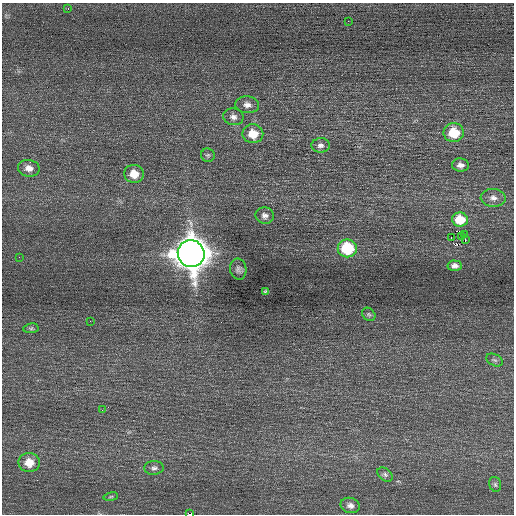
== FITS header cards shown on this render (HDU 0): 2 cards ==
NAXIS1  =                  512 / Axis length
NAXIS2  =                  512 / Axis length

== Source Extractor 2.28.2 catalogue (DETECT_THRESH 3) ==
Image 512 x 512 px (HDU 0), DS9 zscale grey, 1 PNG px = 1 image px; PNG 516 x 516 px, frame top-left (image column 1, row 512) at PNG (2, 3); each listed source drawn as its Kron ellipse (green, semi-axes under 4 px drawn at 4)
Background 0.199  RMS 0.67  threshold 2.02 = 3 sigma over >= 5 px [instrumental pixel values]
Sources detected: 36; all 36 listed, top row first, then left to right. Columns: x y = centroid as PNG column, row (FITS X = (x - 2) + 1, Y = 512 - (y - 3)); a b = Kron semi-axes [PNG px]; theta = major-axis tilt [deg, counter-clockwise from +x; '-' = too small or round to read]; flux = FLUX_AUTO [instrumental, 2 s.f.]
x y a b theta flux
68 9 2 2 - 88
348 21 2 2 - 79
247 105 12 8 -4 260
233 117 10 8 -11 230
454 133 10 9 - 1300
253 134 10 9 - 760
320 145 9 7 3 180
208 155 7 6 - 94
460 165 8 6 -2 220
29 168 11 8 -11 310
134 174 10 9 - 640
493 198 12 9 -3 270
265 216 9 8 - 200
460 220 8 7 - 870
465 235 3 2 - 260
461 236 2 2 - 35
451 237 3 2 - 460
465 240 3 2 - 240
347 248 9 9 - 2500
191 254 14 13 - 92000
19 257 2 2 - 19
455 266 7 5 -4 170
238 269 10 8 -80 160
266 292 4 4 - 78
369 314 7 6 - 86
90 321 2 2 - 27
31 328 7 5 8 76
495 360 9 5 -26 100
102 410 2 2 - 85
29 463 10 9 - 660
154 468 10 7 4 160
385 475 9 6 -39 120
495 484 8 5 -74 92
111 497 7 3 9 58
350 505 10 7 -14 220
190 514 4 2 - 1200
At the frame edge (FLAGS 8, measured only in part): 1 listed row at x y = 190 514